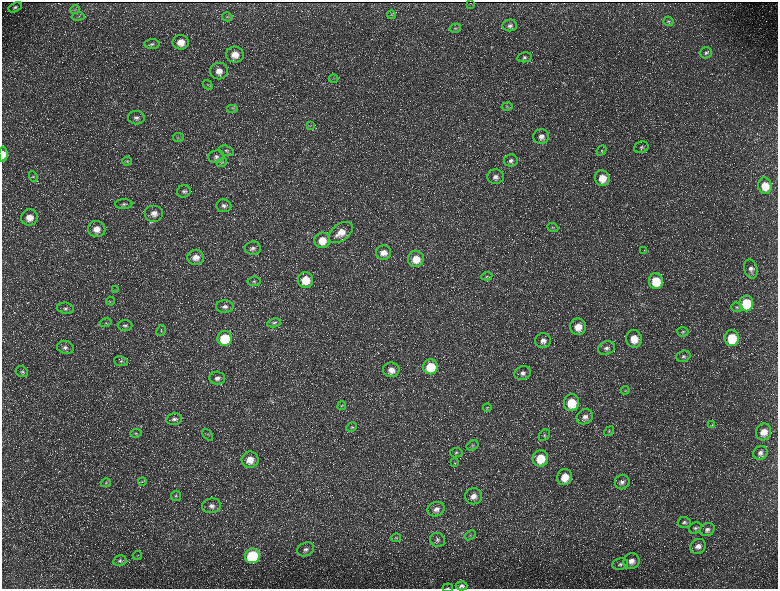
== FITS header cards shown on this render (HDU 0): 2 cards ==
NAXIS1  =                 1552 / length of data axis 1
NAXIS2  =                 1173 / length of data axis 2

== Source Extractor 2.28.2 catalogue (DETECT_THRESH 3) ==
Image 1552 x 1173 px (HDU 0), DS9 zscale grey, zoomed out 1/2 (1 PNG px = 2 x 2 image px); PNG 780 x 591 px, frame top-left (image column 1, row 1173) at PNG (2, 2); each listed source drawn as its Kron ellipse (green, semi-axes under 4 px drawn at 4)
Background 224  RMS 10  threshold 30.3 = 3 sigma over >= 5 px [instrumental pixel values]
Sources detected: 151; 30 cannot appear on this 1/2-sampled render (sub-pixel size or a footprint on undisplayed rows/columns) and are neither listed nor drawn; the other 121 listed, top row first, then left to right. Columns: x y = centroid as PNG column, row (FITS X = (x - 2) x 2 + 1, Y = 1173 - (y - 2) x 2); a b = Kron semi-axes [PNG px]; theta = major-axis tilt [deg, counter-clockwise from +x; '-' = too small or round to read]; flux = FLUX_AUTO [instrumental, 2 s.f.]
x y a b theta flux
471 3 2 1 - 450
15 7 7 4 30 4600
75 10 5 2 - 1800
391 15 4 4 - 2600
78 17 6 2 9 2000
227 17 5 4 - 2800
669 21 5 4 - 3300
510 25 7 6 - 6500
455 28 6 4 14 3300
181 42 8 7 - 25000
152 44 7 5 2 5500
706 53 6 5 - 4900
235 55 9 8 - 25000
524 57 7 5 12 4600
219 71 9 8 - 19000
334 79 5 3 - 1800
208 85 5 3 - 2300
507 107 5 4 - 3300
232 108 6 3 0 3100
136 118 8 6 -3 8400
310 125 3 2 - 1600
178 137 5 4 - 3300
541 137 8 7 - 12000
641 147 7 5 19 5200
601 150 5 4 - 3100
226 151 8 5 -16 5200
3 154 7 4 -89 18000
216 157 8 6 9 7600
511 160 7 6 - 6500
127 161 5 4 - 3200
222 162 5 3 - 2300
33 176 5 4 - 2900
495 177 8 7 - 11000
602 178 8 7 - 34000
765 186 8 6 -77 37000
184 191 7 6 - 5700
124 204 8 5 2 6000
224 206 7 6 - 7400
154 213 9 8 - 16000
29 217 8 8 - 23000
553 228 6 3 -23 2300
97 229 9 8 - 21000
341 232 13 8 37 28000
322 240 8 7 - 33000
253 248 8 6 1 7800
644 251 3 3 - 1500
384 253 7 7 - 16000
196 257 8 7 - 17000
416 259 8 8 - 30000
751 269 10 6 -75 10000
487 276 5 4 - 3000
305 280 8 8 - 42000
254 281 6 4 7 4200
656 281 8 7 - 66000
115 290 4 3 - 2000
111 301 4 3 - 2100
746 303 8 7 - 90000
225 307 8 6 -1 8600
737 307 6 4 -19 4100
66 308 8 5 -8 7000
106 323 6 4 15 3200
274 323 7 4 9 4800
125 325 7 5 1 6100
578 327 8 8 - 26000
161 330 6 4 61 2800
683 332 5 5 - 3800
225 338 7 7 - 91000
732 338 8 7 - 75000
634 339 9 7 -83 34000
543 341 8 7 - 12000
65 347 8 6 -16 8000
606 348 9 6 18 9400
683 356 7 5 21 5600
121 361 7 5 -10 4400
430 367 7 7 - 63000
391 370 8 7 - 16000
22 372 6 5 - 4500
523 373 8 6 19 9500
217 378 8 6 -3 9300
625 390 4 4 - 2600
571 403 8 7 - 54000
342 406 4 3 - 2300
487 407 4 3 - 1900
585 417 8 7 - 12000
174 419 8 5 13 6600
712 425 4 3 - 1800
351 427 5 4 - 2700
609 431 5 4 - 3300
764 432 8 7 - 23000
136 433 6 3 5 2800
208 435 7 2 -48 1900
544 435 6 5 - 4500
472 445 6 4 32 3700
456 452 6 5 - 4000
760 453 7 6 - 8500
540 458 8 7 - 54000
250 460 8 8 - 25000
455 463 4 3 - 1800
565 477 8 7 - 33000
142 482 4 3 - 2200
622 482 7 7 - 8200
106 483 5 3 - 2600
176 496 5 5 - 4100
474 496 8 8 - 15000
211 506 9 7 9 11000
436 509 9 7 17 12000
684 522 6 5 - 4800
695 528 6 5 - 4800
707 529 7 6 - 7500
470 535 6 4 38 4100
396 538 5 3 - 2300
437 540 7 7 - 7600
698 546 8 7 - 12000
306 549 9 6 22 8900
137 555 5 1 - 1000
252 556 7 7 - 160000
120 561 6 5 - 4800
631 561 8 8 - 15000
620 564 8 6 11 5800
462 586 6 4 1 5700
448 588 5 2 - 1200
At the frame edge (FLAGS 8, measured only in part): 2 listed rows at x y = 3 154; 448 588
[30 sub-pixel or undisplayed-footprint detections neither listed nor drawn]